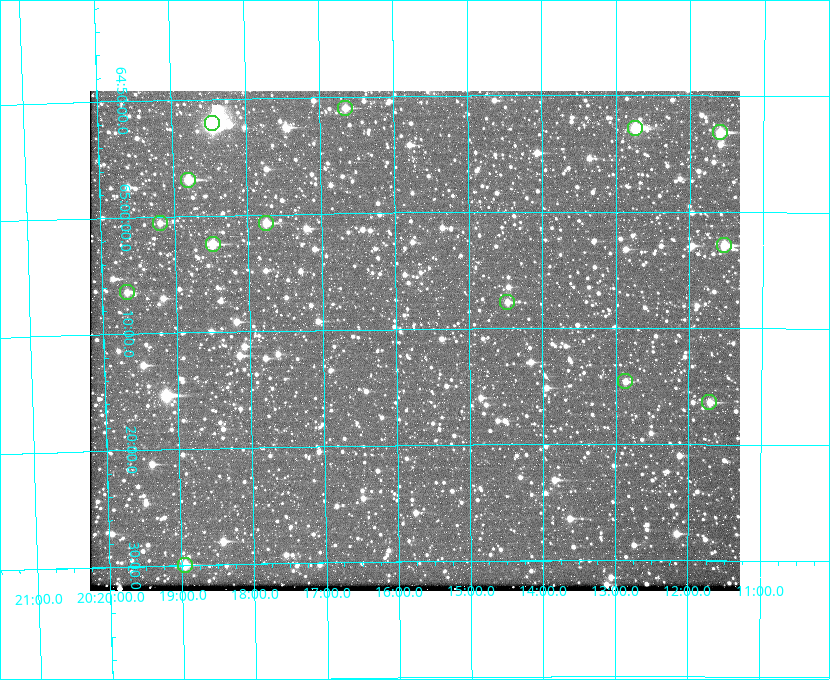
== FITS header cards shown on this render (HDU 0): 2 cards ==
NAXIS1  =                  650 / Width of table row in bytes
NAXIS2  =                  500 / Number of rows in table

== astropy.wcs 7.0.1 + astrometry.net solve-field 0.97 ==
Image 650 x 500 px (HDU 0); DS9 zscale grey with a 90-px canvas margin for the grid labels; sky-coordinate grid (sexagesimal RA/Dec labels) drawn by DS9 from the SOLVED WCS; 14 Tycho-2 reference stars matched to detected sources circled (green)
Header WCS: none
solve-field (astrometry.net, Tycho-2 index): SOLVED blind (the file carries no WCS)
Solved WCS: RA---TAN-SIP/DEC--TAN-SIP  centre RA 20:15:45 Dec +65:11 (303.94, +65.18 deg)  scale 5.16 arcsec/px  FOV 55.9' x 43.0'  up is -179 deg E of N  parity flipped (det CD > 0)
(file carries no celestial WCS; the grid is the blind solution)
Tycho-2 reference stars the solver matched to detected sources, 14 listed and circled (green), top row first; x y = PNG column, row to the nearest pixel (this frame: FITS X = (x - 90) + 1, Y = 500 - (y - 91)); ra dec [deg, ICRS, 3 dp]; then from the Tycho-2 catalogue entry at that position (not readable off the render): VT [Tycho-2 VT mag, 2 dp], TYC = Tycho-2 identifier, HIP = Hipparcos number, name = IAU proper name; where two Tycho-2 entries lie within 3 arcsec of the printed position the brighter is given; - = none
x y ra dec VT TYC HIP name
345 108 304.164 +64.849 10.65 4240-315-1 - -
212 123 304.612 +64.868 7.89 4241-1703-1 100101 -
635 128 303.184 +64.880 9.02 4240-488-1 - -
720 132 302.897 +64.886 9.40 4240-717-1 - -
188 180 304.698 +64.948 10.27 4241-1684-1 - -
160 223 304.798 +65.009 11.15 4241-1628-1 - -
266 223 304.437 +65.012 10.41 4241-1775-1 - -
213 244 304.620 +65.041 10.25 4241-1573-1 - -
724 245 302.882 +65.048 10.25 4240-98-1 - -
127 292 304.916 +65.107 11.17 4241-1518-1 - -
507 302 303.620 +65.129 11.18 4240-34-1 - -
625 381 303.217 +65.244 11.17 4240-236-1 - -
709 402 302.928 +65.273 10.74 4240-760-1 - -
185 565 304.739 +65.499 10.16 4241-1715-1 - -